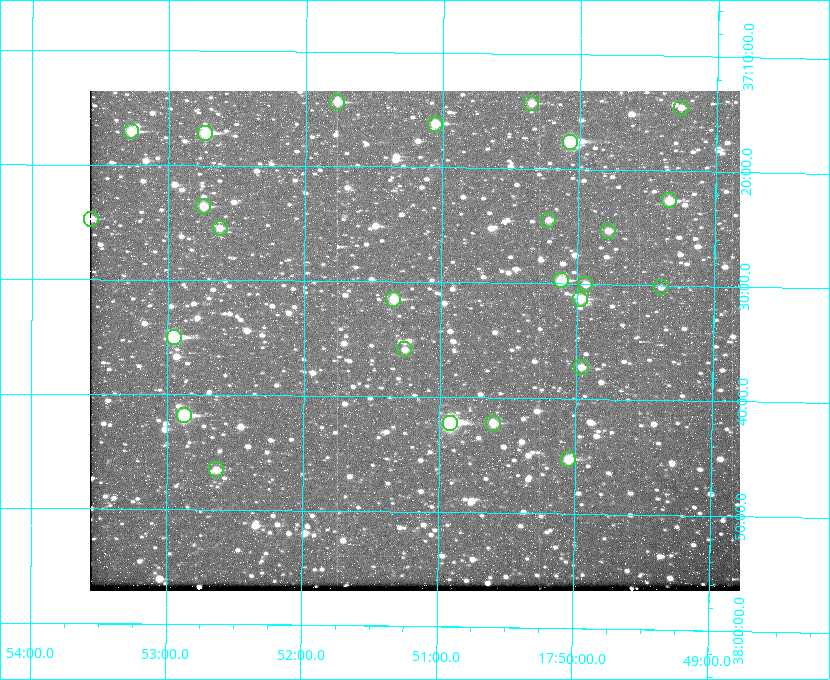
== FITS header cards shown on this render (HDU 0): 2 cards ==
NAXIS1  =                  650
NAXIS2  =                  500

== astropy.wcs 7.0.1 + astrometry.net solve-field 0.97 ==
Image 650 x 500 px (HDU 0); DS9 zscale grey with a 90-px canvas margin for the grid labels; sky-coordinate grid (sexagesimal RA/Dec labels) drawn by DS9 from the SOLVED WCS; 26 Tycho-2 reference stars matched to detected sources circled (green)
Header WCS: none
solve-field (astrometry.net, Tycho-2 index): SOLVED blind (the file carries no WCS)
Solved WCS: RA---TAN-SIP/DEC--TAN-SIP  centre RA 17:51:11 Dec +37:35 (267.80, +37.59 deg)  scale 5.23 arcsec/px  FOV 56.7' x 43.6'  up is +179 deg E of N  parity flipped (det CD > 0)
(file carries no celestial WCS; the grid is the blind solution)
Tycho-2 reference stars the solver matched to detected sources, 26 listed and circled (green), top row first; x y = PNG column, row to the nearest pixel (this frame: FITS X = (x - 90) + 1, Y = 500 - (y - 91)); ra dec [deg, ICRS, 3 dp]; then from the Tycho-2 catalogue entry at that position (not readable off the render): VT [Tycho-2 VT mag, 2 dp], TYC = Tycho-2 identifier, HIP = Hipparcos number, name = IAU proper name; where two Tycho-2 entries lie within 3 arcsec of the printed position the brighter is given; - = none
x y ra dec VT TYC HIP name
337 102 267.943 +37.240 10.39 2620-505-1 - -
531 103 267.589 +37.238 11.09 2619-212-1 - -
681 108 267.316 +37.242 12.03 2619-611-1 - -
435 124 267.764 +37.270 10.17 2620-784-1 - -
131 131 268.319 +37.285 9.88 2620-536-1 - -
205 133 268.183 +37.286 8.98 2620-786-1 87506 -
570 142 267.517 +37.293 8.96 2619-379-1 - -
669 200 267.335 +37.377 10.60 2619-634-1 - -
203 206 268.186 +37.393 10.44 2620-175-1 - -
91 219 268.392 +37.412 10.60 2620-800-1 - -
548 220 267.555 +37.408 11.50 2619-358-1 - -
220 228 268.156 +37.424 11.25 2620-712-1 - -
608 231 267.445 +37.422 11.17 2619-451-1 - -
561 280 267.531 +37.495 10.07 2619-274-1 - -
585 284 267.485 +37.500 11.33 2619-40-1 - -
661 287 267.347 +37.503 12.15 3088-638-1 - -
393 299 267.836 +37.525 9.96 3089-889-1 - -
580 299 267.494 +37.522 10.35 3088-270-1 - -
174 337 268.239 +37.584 8.64 3089-755-1 - -
404 349 267.815 +37.598 11.54 3089-1081-1 - -
581 367 267.491 +37.621 11.40 3088-1284-1 - -
184 415 268.219 +37.697 8.93 3089-671-1 - -
450 423 267.730 +37.705 8.13 3089-1203-1 87349 -
493 423 267.652 +37.703 11.04 3089-693-1 - -
568 459 267.512 +37.755 10.10 3089-2332-1 - -
216 469 268.159 +37.775 11.22 3089-2245-1 - -